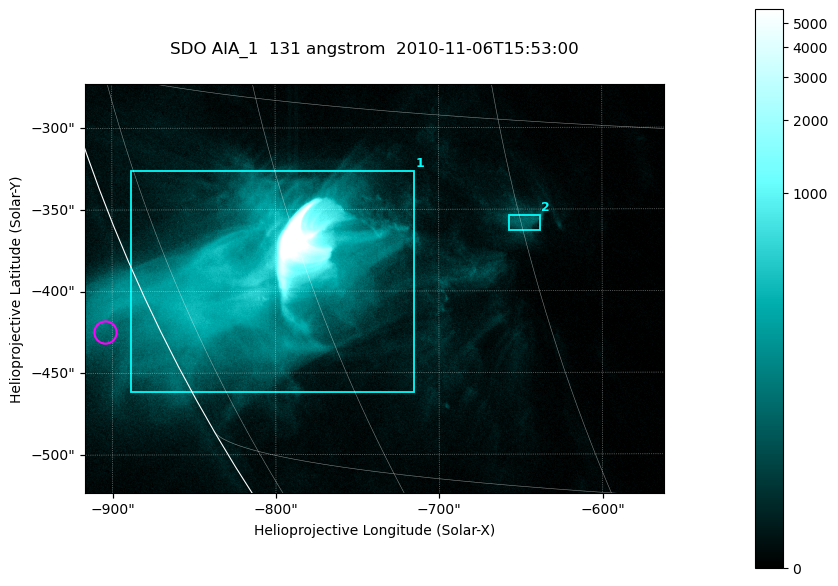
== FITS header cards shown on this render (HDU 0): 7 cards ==
TELESCOP= 'SDO     '           /
INSTRUME= 'AIA_1   '           /
WAVELNTH=                  131 /
WAVEUNIT= 'angstrom'           /
DATE-OBS= '2010-11-06T15:53:00.82' /
CTYPE1  = 'HPLN-TAN'           /
CTYPE2  = 'HPLT-TAN'           /

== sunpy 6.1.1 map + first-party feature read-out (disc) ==
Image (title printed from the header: SDO AIA_1  131 angstrom  2010-11-06T15:53:00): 590 x 417 px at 0.601 arcsec/px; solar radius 968 arcsec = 1612 px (partial field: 2.7% of the solar disc is inside the frame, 89% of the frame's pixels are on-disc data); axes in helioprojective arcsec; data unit not stated in the header (colour bar unlabelled)
Pointing: header CRPIX1/2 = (2045.07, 2040.72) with CRVAL1/2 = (0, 0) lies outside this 590 x 417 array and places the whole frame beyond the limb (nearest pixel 1.35 R_sun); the SolarSoft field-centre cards XCEN/YCEN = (-739.2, -398.4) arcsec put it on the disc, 767 arcsec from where CRPIX/CRVAL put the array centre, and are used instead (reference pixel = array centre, CRVAL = XCEN/YCEN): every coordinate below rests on XCEN/YCEN
Orientation: roll -0.139 deg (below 1 deg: not rotated)
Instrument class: DISC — disc imager (sunpy class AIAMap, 131 A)
Bright regions (active regions / flare kernels): reference = the on-disc median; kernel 5 px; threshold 5 sigma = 73.5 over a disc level ~13.5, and >= 1.15x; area >= 246 px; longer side >= 5 px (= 3 arcsec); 2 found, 2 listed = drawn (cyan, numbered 1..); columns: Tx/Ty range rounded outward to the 2 arcsec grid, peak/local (2 s.f.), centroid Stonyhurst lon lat
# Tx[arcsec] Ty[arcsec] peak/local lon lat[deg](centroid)
1 -890..-714 -462..-326 1215 -63 -22
2 -658..-638 -364..-354 8.8 -45 -19
Off-limb structures (1.02-1.3 R_sun): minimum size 123 px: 2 found; the strongest spans PA ~115..120 deg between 1.02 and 1.06 R_sun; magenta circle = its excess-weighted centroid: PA ~115 deg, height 1.03 R_sun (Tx ~-904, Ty ~-424 arcsec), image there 2.9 x the reference